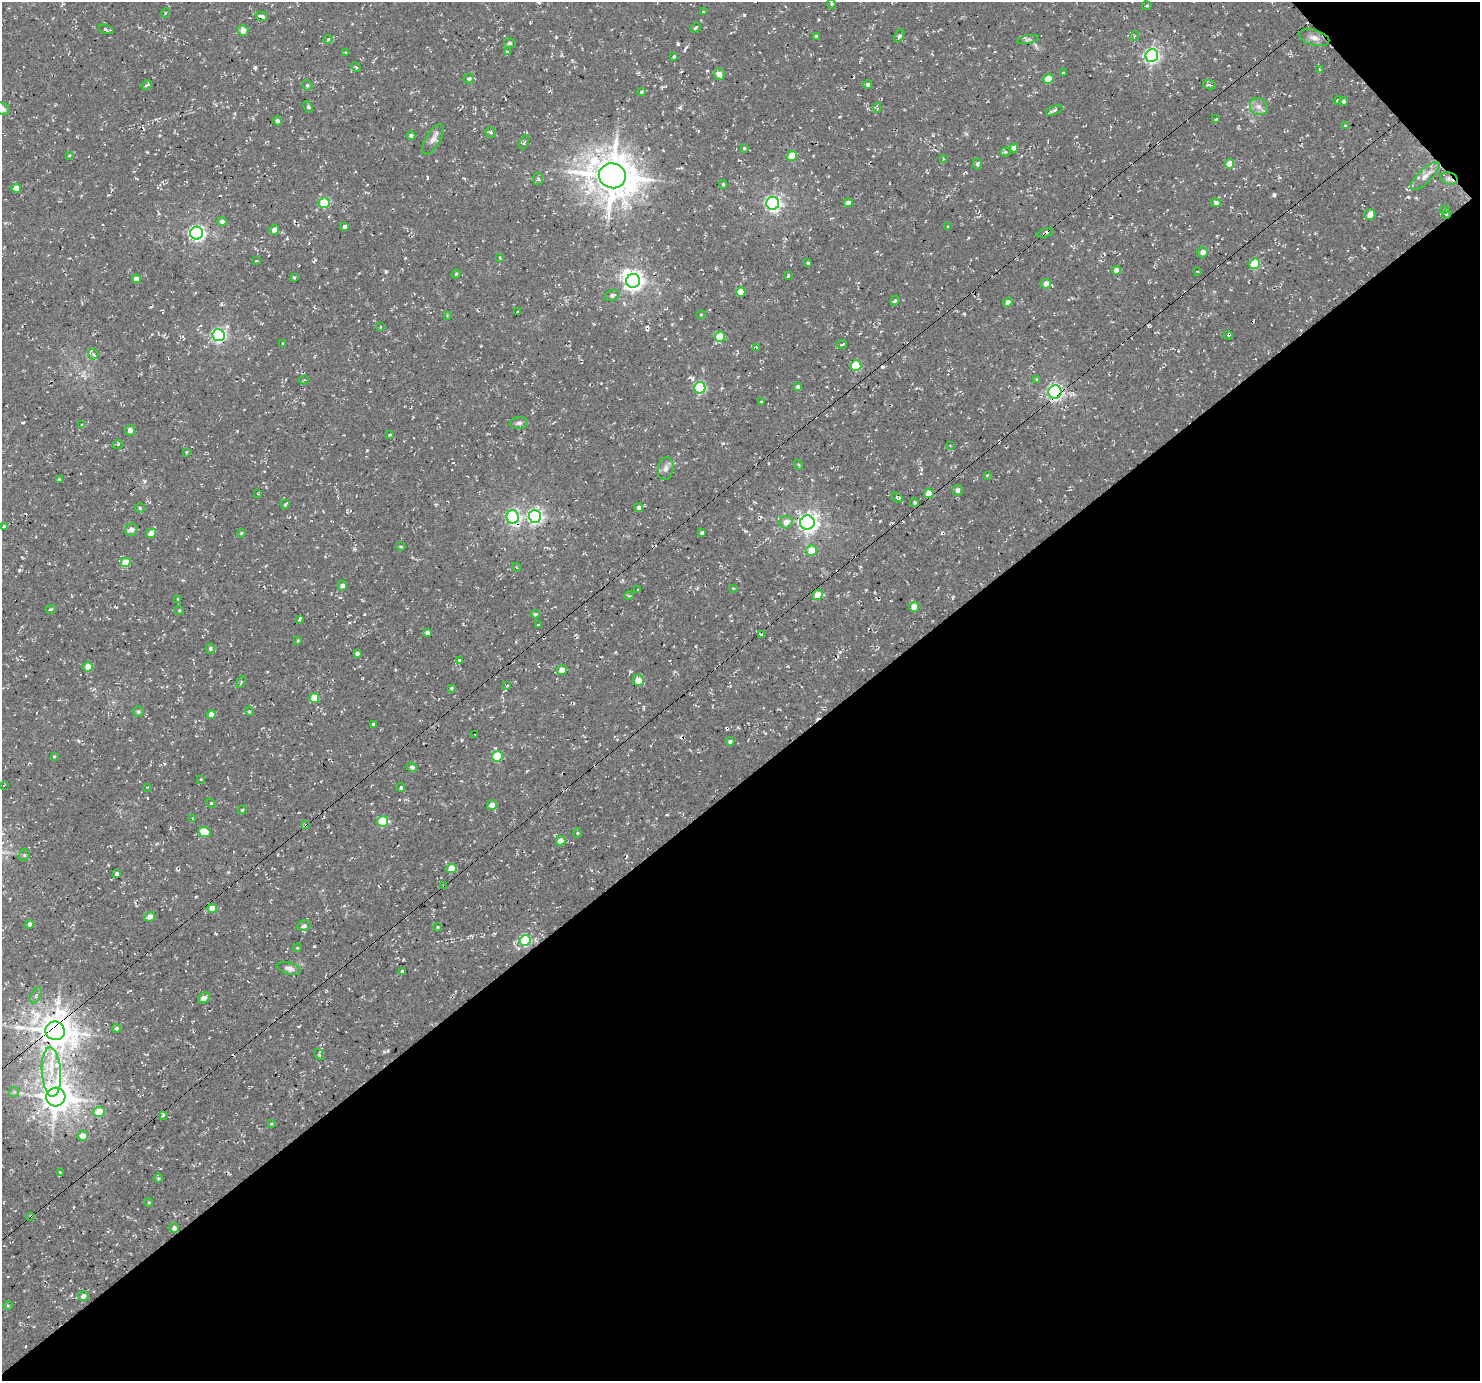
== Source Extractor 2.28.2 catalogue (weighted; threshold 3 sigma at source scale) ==
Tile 12 of 4 x 4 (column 4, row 3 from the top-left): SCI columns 4528-6005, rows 1693-3071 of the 6095 x 6076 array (HDU 1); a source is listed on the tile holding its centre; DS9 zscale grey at full resolution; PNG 1482 x 1383 px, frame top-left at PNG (2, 2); each listed source drawn as its Kron ellipse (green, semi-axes under 4 px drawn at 4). Shown black and unused: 44% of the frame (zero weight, under 3 of 4 exposures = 8% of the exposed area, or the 3 px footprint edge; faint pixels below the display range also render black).
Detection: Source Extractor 2.28.2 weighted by HDU 2 'WHT'; one run over the whole footprint, this tile lists its part. Background 5.15e-04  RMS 0.0023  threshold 0.0104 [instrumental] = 3 sigma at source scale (4.5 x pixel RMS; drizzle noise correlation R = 1.50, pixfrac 1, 0.0396/0.0396 arcsec/px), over >= 5 px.
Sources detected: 232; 1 inside a brighter object's white glare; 10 cosmic-ray / hot-pixel residue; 3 long thin detections or spike segments (spike, bleed or trail) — neither listed nor drawn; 1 inside a brighter listed object's ellipse — not listed separately; the other 217 listed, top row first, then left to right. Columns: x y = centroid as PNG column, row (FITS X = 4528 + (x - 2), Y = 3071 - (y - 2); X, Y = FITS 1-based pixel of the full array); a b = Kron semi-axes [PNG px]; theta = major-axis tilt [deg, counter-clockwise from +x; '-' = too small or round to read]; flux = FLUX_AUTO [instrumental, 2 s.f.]
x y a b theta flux
831 4 5 3 - 0.29
1147 6 4 2 - 0.25
703 12 3 2 - 0.19
165 13 5 3 - 0.26
262 16 6 3 -14 0.78
696 28 5 3 - 0.29
106 29 7 3 -19 0.51
243 30 5 5 - 2
816 36 3 3 - 0.36
899 36 7 4 63 0.5
1134 36 5 3 - 0.23
1314 38 15 7 -16 1.5
328 39 4 4 - 0.31
1028 40 11 4 12 0.58
510 43 6 4 -16 0.42
507 51 4 2 - 0.23
346 52 3 3 - 0.33
1152 56 6 6 - 58
674 57 3 3 - 0.29
356 67 5 3 - 0.25
1320 70 3 3 - 0.23
1063 73 3 3 - 0.19
719 74 6 5 - 1.3
469 79 5 5 - 0.48
1048 79 5 5 - 5.7
868 84 4 4 - 0.53
146 85 5 3 - 0.42
307 85 5 5 - 0.41
1210 85 6 3 -13 0.34
641 92 4 3 - 0.32
1338 100 4 3 - 0.24
1344 101 4 4 - 0.47
308 107 6 4 -67 0.45
1259 107 9 8 - 1.2
877 108 5 4 - 0.42
2 109 8 6 -23 0.89
1054 110 9 4 24 0.7
1216 119 3 3 - 0.25
277 121 4 4 - 0.65
1345 126 4 3 - 0.22
491 133 5 5 - 0.51
411 135 4 4 - 0.59
433 139 17 7 60 1.3
524 142 7 4 66 0.36
744 148 4 4 - 0.24
1014 148 4 4 - 1.2
1005 152 5 4 - 0.36
69 155 3 2 - 0.21
792 156 5 4 - 5.9
943 158 3 2 - 0.23
977 164 6 4 -81 0.41
1230 164 5 4 - 3.2
612 176 13 12 - 710
1425 176 19 6 44 2
1449 178 9 6 -16 0.9
538 179 6 5 - 0.54
723 184 4 3 - 0.36
16 188 4 4 - 1.9
1216 202 5 4 - 0.73
324 203 5 5 - 13
773 203 6 6 - 66
848 203 4 4 - 1.1
1444 210 4 3 - 0.17
1446 214 5 4 - 0.25
1370 215 5 5 - 2.4
222 222 4 4 - 0.95
345 226 4 4 - 0.64
948 227 4 3 - 0.26
274 230 5 4 - 1.1
197 233 6 6 - 63
1045 233 8 3 16 0.52
1203 252 5 5 - 1.5
500 258 4 2 - 0.22
256 261 4 2 - 0.17
808 263 3 3 - 0.3
1255 264 5 5 - 12
1117 270 4 4 - 1.9
1197 271 3 2 - 0.16
456 274 4 4 - 0.3
788 276 3 3 - 0.29
294 277 4 3 - 0.23
136 279 4 4 - 1.5
633 281 7 7 - 120
1046 284 5 5 - 1.7
741 292 5 4 - 3.6
612 295 8 5 16 0.51
895 300 5 4 - 0.39
1008 302 4 4 - 1.4
518 312 3 2 - 0.22
701 314 4 3 - 0.16
447 315 4 3 - 0.22
380 327 3 2 - 0.18
218 335 6 6 - 46
1228 335 4 3 - 0.33
720 337 5 5 - 8.3
283 344 4 3 - 0.26
842 345 5 2 - 0.27
756 347 3 3 - 0.36
93 354 5 5 - 0.45
856 366 5 5 - 11
1037 379 4 2 - 0.15
304 380 5 2 - 0.2
798 387 4 3 - 0.57
700 388 6 5 - 20
1055 392 6 6 - 63
761 402 4 3 - 0.29
519 423 9 5 8 0.68
82 425 4 3 - 0.31
130 430 5 5 - 1.3
390 435 3 2 - 0.29
118 444 5 3 - 0.27
950 445 3 2 - 0.16
186 452 4 3 - 0.22
799 465 5 3 - 0.23
666 469 11 7 80 1.1
987 475 4 2 - 0.28
59 479 3 2 - 0.25
958 490 5 5 - 0.73
929 493 5 4 - 4
258 494 4 3 - 0.18
897 497 6 4 -36 0.34
915 503 4 4 - 0.41
285 504 4 3 - 0.42
140 508 5 5 - 0.32
639 508 4 4 - 0.98
535 516 6 6 - 60
513 517 6 6 - 43
786 522 7 6 - 1.6
807 523 7 7 - 120
4 526 3 3 - 0.32
131 529 6 6 - 1.3
151 533 5 4 - 2.4
241 533 4 4 - 0.26
702 533 4 3 - 0.75
401 547 5 3 - 0.23
811 550 5 5 - 4.4
126 562 5 4 - 4.9
516 567 4 2 - 0.18
342 586 5 4 - 0.87
733 588 2 2 - 0.18
638 590 3 2 - 0.13
818 595 5 5 - 3.2
629 596 5 3 - 0.27
178 599 3 3 - 0.19
914 607 5 4 - 2.3
51 609 5 3 - 0.22
179 610 5 3 - 0.21
535 614 4 4 - 0.38
299 619 4 3 - 0.43
539 625 3 3 - 0.33
427 633 4 4 - 0.95
761 635 4 3 - 0.54
298 640 3 2 - 0.23
210 649 5 5 - 0.46
357 653 4 3 - 0.56
459 660 4 4 - 0.21
88 667 5 4 - 3.7
562 670 5 5 - 2.1
638 680 5 5 - 2.7
241 682 6 3 57 0.33
507 686 4 3 - 0.26
452 688 4 2 - 0.39
314 698 5 4 - 4
249 711 5 3 - 0.24
138 712 5 5 - 0.45
211 714 4 4 - 1.9
373 724 3 3 - 0.44
475 734 3 2 - 0.15
730 742 4 4 - 0.53
54 756 4 3 - 0.21
497 756 5 5 - 9.1
412 767 5 4 - 0.63
201 779 4 4 - 0.2
4 785 2 2 - 0.14
147 787 2 2 - 0.19
401 788 4 4 - 0.34
211 803 5 3 - 0.22
492 805 5 5 - 1.6
242 810 4 3 - 0.27
193 818 4 2 - 0.22
383 821 5 5 - 10
306 825 4 3 - 0.23
204 832 6 5 - 6.1
577 833 5 3 - 0.19
561 841 4 4 - 2.1
24 855 6 5 - 0.42
451 868 5 4 - 4
117 874 4 4 - 0.59
444 886 3 2 - 0.25
212 908 4 4 - 3.1
150 917 5 4 - 1.9
30 924 4 4 - 0.66
304 926 6 5 - 0.61
437 927 4 3 - 0.26
525 940 5 5 - 17
297 948 4 3 - 0.22
289 968 12 5 -15 0.98
402 971 4 3 - 0.32
36 995 8 4 64 0.52
204 998 6 5 - 1.3
117 1028 4 4 - 0.53
55 1031 10 9 - 480
319 1054 6 3 -57 0.26
51 1072 25 9 -86 5
14 1092 5 5 - 0.36
56 1097 9 9 - 390
99 1112 6 5 - 6.2
163 1115 4 3 - 0.37
272 1123 4 2 - 0.19
83 1136 5 5 - 2.8
60 1172 4 2 - 0.18
158 1178 5 4 - 0.32
149 1202 4 3 - 0.28
31 1216 4 3 - 0.31
174 1228 5 4 - 1.1
83 1296 5 5 - 1.3
8 1305 5 3 - 0.18
Overlapping masked pixels (flux is a lower limit): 11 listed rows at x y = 1449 178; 1446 214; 1045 233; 1055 392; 929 493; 513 517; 807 523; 306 825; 444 886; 55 1031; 31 1216
Isophote crosses this tile's border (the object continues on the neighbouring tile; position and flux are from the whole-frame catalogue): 1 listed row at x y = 2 109
Unlisted compact peaks at least as high as the median listed source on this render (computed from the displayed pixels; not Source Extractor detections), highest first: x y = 255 68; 386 271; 744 15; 19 570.